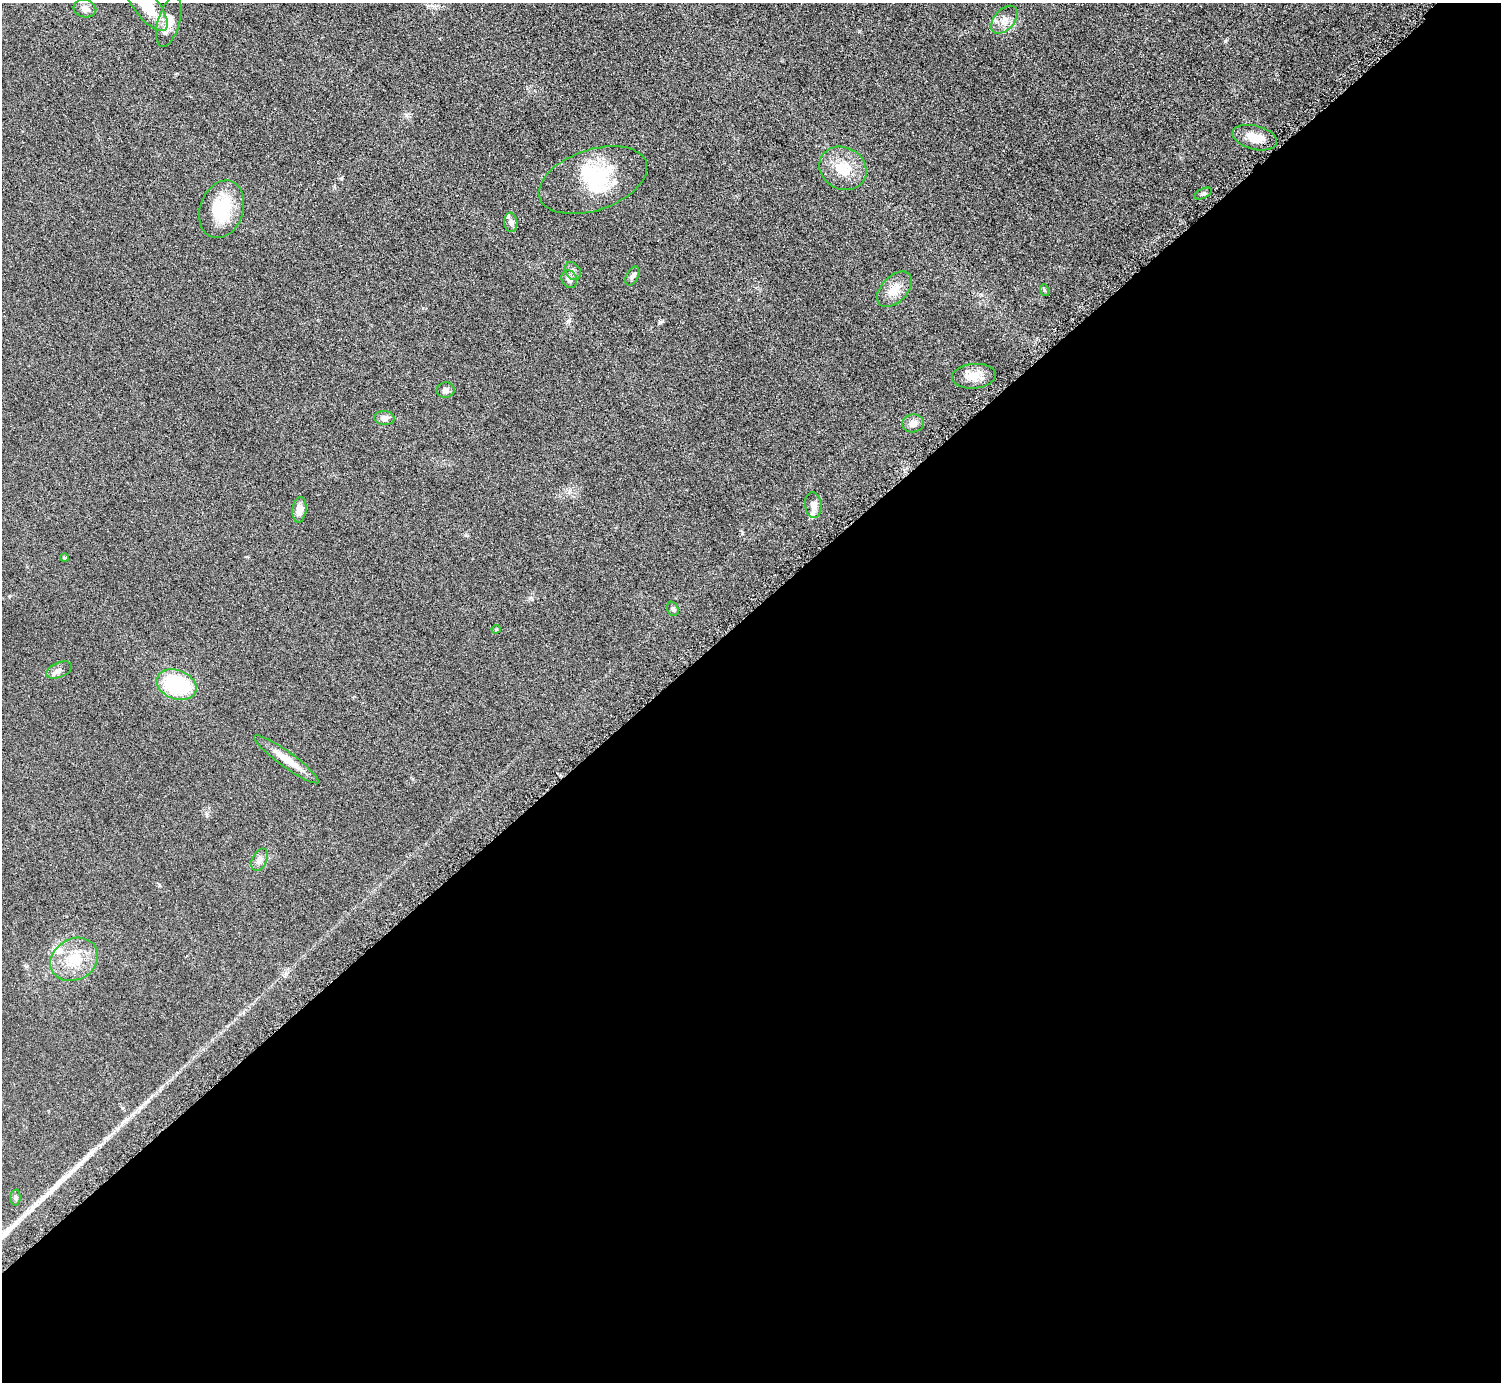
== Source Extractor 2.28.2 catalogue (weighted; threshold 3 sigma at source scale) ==
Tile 15 of 4 x 4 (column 3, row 4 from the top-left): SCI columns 3009-4507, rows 177-1556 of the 6016 x 6014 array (HDU 1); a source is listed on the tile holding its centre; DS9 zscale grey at full resolution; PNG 1503 x 1384 px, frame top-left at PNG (2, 3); each listed source drawn as its Kron ellipse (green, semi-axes under 4 px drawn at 4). Shown black and unused: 56% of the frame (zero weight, under 4 of 8 exposures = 1% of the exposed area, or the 3 px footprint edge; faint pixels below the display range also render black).
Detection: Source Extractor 2.28.2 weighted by HDU 2 'WHT'; one run over the whole footprint, this tile lists its part. Background 0.0609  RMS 0.0081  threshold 0.0331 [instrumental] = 3 sigma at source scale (4.09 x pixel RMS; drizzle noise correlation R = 1.36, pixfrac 0.8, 0.05/0.05 arcsec/px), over >= 5 px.
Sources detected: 36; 2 inside a brighter object's white glare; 1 long thin detection or spike segment (spike, bleed or trail) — neither listed nor drawn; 3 inside a brighter listed object's ellipse — not listed separately; the other 30 listed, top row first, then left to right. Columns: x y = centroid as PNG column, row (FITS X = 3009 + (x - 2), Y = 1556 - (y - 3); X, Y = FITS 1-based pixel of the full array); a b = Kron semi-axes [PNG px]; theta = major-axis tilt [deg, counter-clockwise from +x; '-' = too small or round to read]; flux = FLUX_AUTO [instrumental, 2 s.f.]
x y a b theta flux
146 6 30 12 -51 28
85 9 11 8 -13 4.8
1004 20 16 10 48 6.6
169 22 26 11 74 12
1255 138 23 12 -14 12
843 168 24 21 -29 20
593 180 56 30 19 46
1203 193 9 4 26 1.8
222 209 29 21 71 34
511 222 10 6 -84 2.7
573 271 9 7 -59 3
632 276 10 6 61 2.4
569 279 9 7 -64 4
894 289 21 13 46 11
1044 290 6 3 -71 0.87
974 376 22 12 4 11
445 390 9 7 2 2.9
384 418 10 7 -4 4.1
913 423 11 9 9 5.1
813 505 13 8 -83 4.9
299 510 13 7 84 6.2
64 558 4 4 - 1.1
673 609 7 5 -62 1.8
496 629 4 4 - 0.83
59 670 13 7 23 3.5
177 685 20 14 -21 62
286 759 39 7 -36 14
260 860 12 7 65 3.6
74 959 25 20 29 24
15 1198 8 5 86 1.5
Isophote crosses this tile's border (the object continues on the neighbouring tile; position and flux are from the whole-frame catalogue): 1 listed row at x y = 146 6
Unlisted compact peaks at least as high as the median listed source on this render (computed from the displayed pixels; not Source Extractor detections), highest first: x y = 1225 41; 661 322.